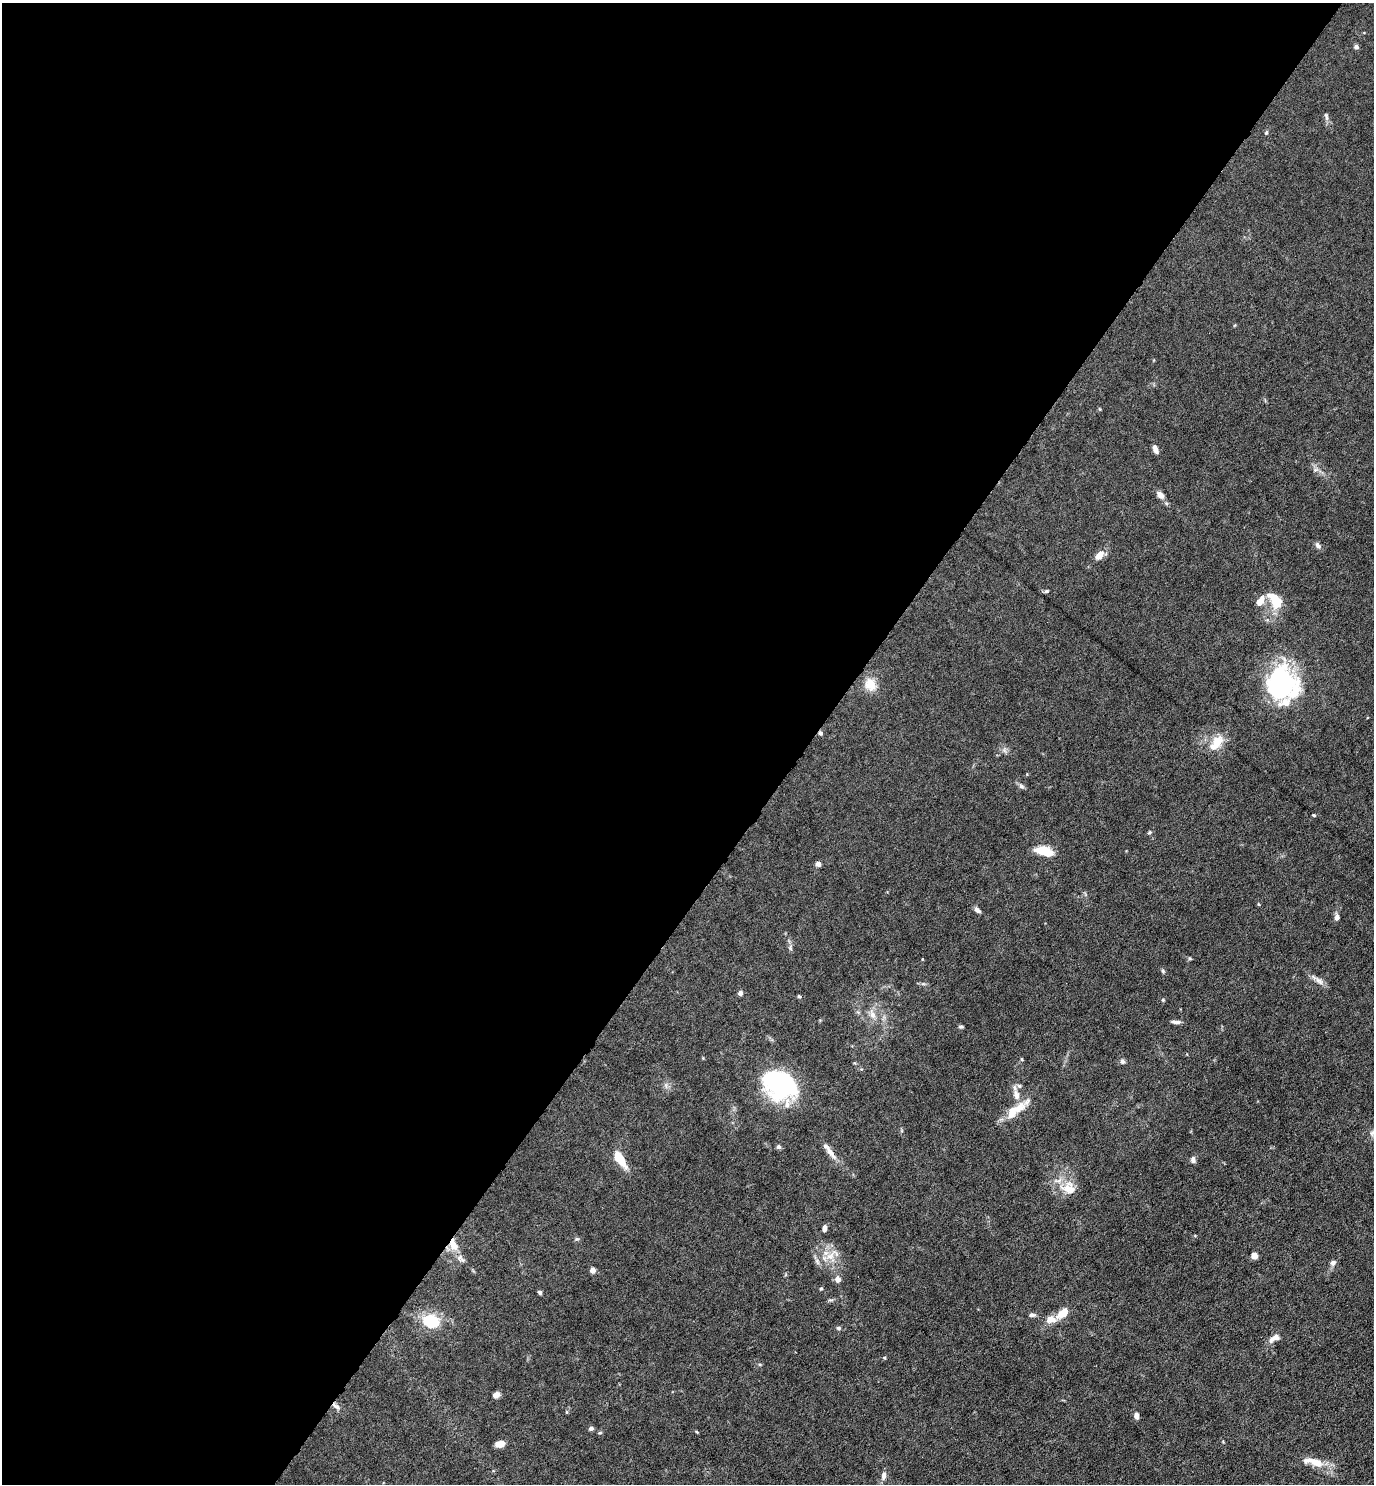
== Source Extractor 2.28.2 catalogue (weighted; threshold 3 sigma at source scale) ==
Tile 5 of 4 x 4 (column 1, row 2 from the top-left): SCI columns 152-1523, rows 2965-4446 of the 5934 x 5928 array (HDU 1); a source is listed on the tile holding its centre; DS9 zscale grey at full resolution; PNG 1376 x 1486 px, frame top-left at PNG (2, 3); no overlay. Shown black and unused: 59% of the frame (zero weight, under 4 of 8 exposures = <1% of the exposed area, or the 3 px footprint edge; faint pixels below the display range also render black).
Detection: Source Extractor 2.28.2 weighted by HDU 2 'WHT'; one run over the whole footprint, this tile lists its part. Background 0.0371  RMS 0.0027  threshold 0.011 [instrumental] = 3 sigma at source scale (4.09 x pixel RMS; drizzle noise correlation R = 1.36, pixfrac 0.8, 0.05/0.05 arcsec/px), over >= 5 px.
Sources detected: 74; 2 inside a brighter object's white glare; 1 cosmic-ray / hot-pixel residue — not listed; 8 inside a brighter listed object's ellipse — not listed separately; the other 63 listed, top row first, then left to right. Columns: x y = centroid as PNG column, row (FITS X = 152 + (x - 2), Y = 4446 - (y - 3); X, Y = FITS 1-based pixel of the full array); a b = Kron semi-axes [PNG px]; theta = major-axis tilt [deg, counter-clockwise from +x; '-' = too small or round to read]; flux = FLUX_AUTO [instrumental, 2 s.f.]
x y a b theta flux
1356 47 5 5 - 0.72
1326 116 12 5 -77 0.71
1266 132 6 4 89 0.32
1100 409 5 3 - 0.21
1155 449 8 5 -73 1.4
1315 470 6 4 19 0.47
1160 495 9 6 -42 1.6
1318 545 9 6 -51 0.82
1099 555 10 6 48 2.5
1046 591 6 4 26 0.36
1275 600 22 12 -57 5.8
1260 601 14 7 57 2.2
1281 683 39 31 86 30
870 684 17 13 -66 3.6
1217 741 19 14 59 4.1
1021 786 8 6 -17 0.61
1314 815 4 3 - 0.25
1150 832 6 4 35 0.34
1044 851 21 9 -15 5
818 864 5 4 - 1.2
1258 904 5 3 - 0.2
977 910 8 5 -42 0.92
1337 917 8 5 78 0.96
790 948 10 4 -77 0.57
922 959 4 2 - 0.17
1163 971 6 4 -48 0.38
1319 981 14 6 -39 1.3
740 993 6 5 - 0.69
799 996 5 4 - 0.32
1163 1000 4 4 - 0.26
872 1015 13 7 -68 1.7
1176 1022 12 4 -4 0.84
961 1027 7 3 0 0.35
1122 1061 7 6 - 0.6
780 1084 39 28 75 23
1016 1095 14 8 -73 2
1020 1107 35 12 38 4.6
778 1147 5 5 - 0.62
830 1152 22 7 -53 2.3
620 1159 19 7 -57 6.4
1193 1160 8 6 -82 0.83
1067 1188 18 16 -44 4.2
825 1228 7 4 85 0.81
453 1244 20 10 -70 4.1
830 1256 13 10 33 2.7
1254 1256 4 4 - 4.1
1333 1263 8 6 44 0.88
593 1270 5 5 - 1.6
838 1279 7 6 - 1.3
821 1288 5 4 - 0.28
539 1292 5 4 - 0.45
1062 1313 17 9 39 3.3
1032 1315 9 5 5 0.58
431 1321 14 10 -25 12
838 1328 5 4 - 0.47
1276 1337 9 6 6 1.2
496 1395 6 5 - 1.5
336 1406 12 5 -32 0.94
1136 1416 7 5 -81 1
591 1428 5 4 - 0.86
500 1444 10 6 11 1.9
1314 1462 29 9 -14 4.3
884 1476 11 6 82 1.1
Overlapping masked pixels (flux is a lower limit): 2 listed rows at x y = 453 1244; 336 1406